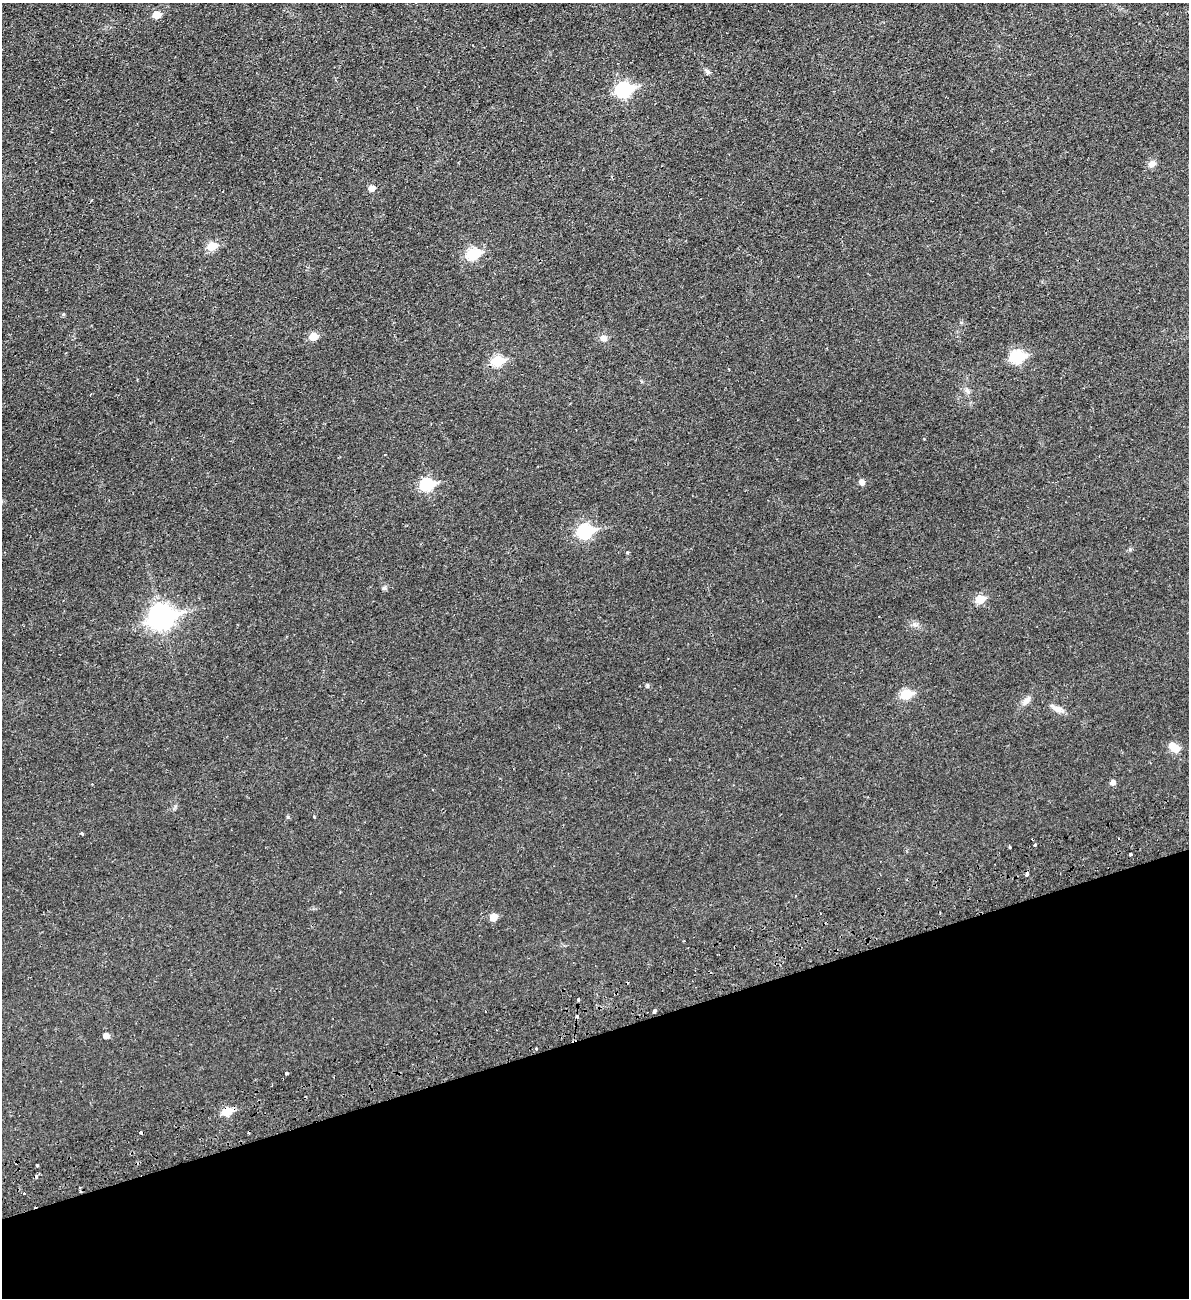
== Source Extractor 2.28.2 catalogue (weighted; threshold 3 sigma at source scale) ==
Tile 14 of 4 x 4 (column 2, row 4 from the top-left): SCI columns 1357-2543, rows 61-1356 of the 5204 x 5300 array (HDU 1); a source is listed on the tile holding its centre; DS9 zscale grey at full resolution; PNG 1191 x 1300 px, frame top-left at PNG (2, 3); no overlay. Shown black and unused: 20% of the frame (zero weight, under 2 of 3 exposures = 3% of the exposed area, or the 3 px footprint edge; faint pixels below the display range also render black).
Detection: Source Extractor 2.28.2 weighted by HDU 2 'WHT'; one run over the whole footprint, this tile lists its part. Background 0.0216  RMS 0.0048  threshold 0.0214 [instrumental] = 3 sigma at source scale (4.5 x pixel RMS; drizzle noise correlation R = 1.50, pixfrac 1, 0.05/0.05 arcsec/px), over >= 5 px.
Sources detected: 49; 1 inside a brighter object's white glare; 6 cosmic-ray / hot-pixel residue — not listed; the other 42 listed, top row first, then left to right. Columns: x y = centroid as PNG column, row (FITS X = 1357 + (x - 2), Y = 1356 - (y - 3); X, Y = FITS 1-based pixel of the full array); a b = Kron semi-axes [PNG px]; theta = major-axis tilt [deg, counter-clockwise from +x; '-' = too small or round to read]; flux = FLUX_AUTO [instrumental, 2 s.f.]
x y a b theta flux
156 15 5 5 - 8.2
707 72 9 5 -50 1.1
624 89 8 7 - 79
1152 164 10 9 - 2.4
372 188 6 5 - 3.5
212 246 6 5 - 14
473 254 7 6 - 36
63 314 5 4 - 0.54
313 336 6 5 - 9.5
604 338 9 8 - 2.2
1017 357 7 6 - 50
497 361 7 6 - 28
967 390 9 5 -62 1.4
924 439 3 3 - 0.42
862 482 5 5 - 2.6
427 485 7 6 - 37
585 531 8 7 - 64
627 553 3 3 - 0.98
384 588 6 6 - 0.84
980 599 6 5 - 13
161 617 11 8 17 330
647 685 5 4 - 0.67
906 694 6 5 - 24
1026 700 16 7 44 2.6
1057 709 16 7 -26 3.1
1176 749 6 5 - 7.5
1113 782 6 5 - 2.1
314 817 3 3 - 0.46
82 834 4 3 - 1.1
1035 845 3 3 - 0.7
1009 847 3 3 - 0.75
1130 854 3 3 - 1.9
493 917 6 5 - 6.2
578 1000 3 3 - 1.6
654 1011 4 3 - 2.5
577 1016 3 3 - 2.2
106 1036 5 5 - 3.2
536 1049 3 3 - 1.2
287 1073 4 3 - 2.5
227 1111 6 5 - 16
37 1165 3 3 - 1.2
24 1194 2 2 - 0.52
Overlapping masked pixels (flux is a lower limit): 1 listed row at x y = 227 1111
Unlisted compact peaks at least as high as the median listed source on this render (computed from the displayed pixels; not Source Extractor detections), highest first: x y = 288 817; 914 624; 1130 549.